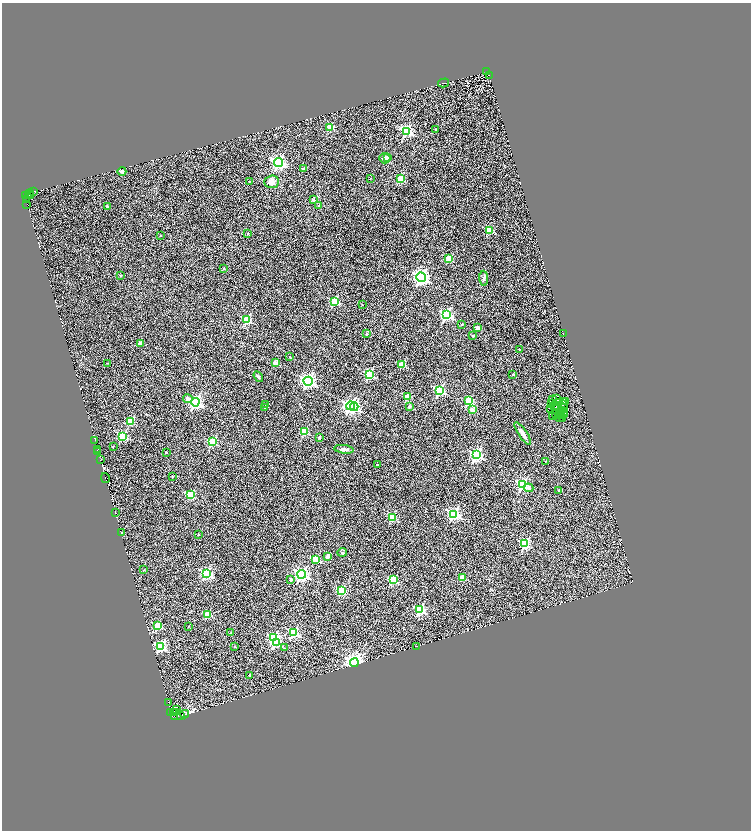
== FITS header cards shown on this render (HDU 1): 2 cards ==
NAXIS1  =                 1497
NAXIS2  =                 1656

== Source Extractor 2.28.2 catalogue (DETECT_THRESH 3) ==
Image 1497 x 1656 px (HDU 1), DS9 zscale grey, zoomed out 1/2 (1 PNG px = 2 x 2 image px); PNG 753 x 832 px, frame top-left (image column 1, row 1655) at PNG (2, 3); each listed source drawn as its Kron ellipse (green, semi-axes under 4 px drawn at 4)
Background 0.0205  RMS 0.04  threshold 0.121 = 3 sigma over >= 5 px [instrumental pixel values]
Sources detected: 184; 42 cannot appear on this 1/2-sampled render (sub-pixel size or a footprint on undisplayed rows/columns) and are neither listed nor drawn; the other 142 listed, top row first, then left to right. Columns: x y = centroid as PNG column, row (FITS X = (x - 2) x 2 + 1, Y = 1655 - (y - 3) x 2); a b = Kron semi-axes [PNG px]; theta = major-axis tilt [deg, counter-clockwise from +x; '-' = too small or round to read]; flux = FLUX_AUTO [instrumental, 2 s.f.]
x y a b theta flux
487 72 3 2 - 160
489 75 2 1 - 30
444 83 6 1 17 3.4
330 127 3 3 - 250
435 129 2 2 - 7.3
407 131 4 3 - 810
387 157 3 3 - 39
385 158 6 5 - 24
279 162 4 4 - 1800
304 169 2 2 - 30
122 171 4 4 - 21
400 178 3 3 - 290
370 179 2 2 - 3
249 181 2 2 - 4
272 182 7 6 - 62
34 191 2 1 - 30
30 193 4 2 - 72
30 195 2 1 - 39
25 196 2 1 - 11
26 199 2 1 - 14
313 200 2 2 - 45
27 204 2 1 - 75
319 206 4 3 - 7.4
107 207 4 3 - 11
489 230 3 3 - 330
248 233 4 3 - 9.5
160 235 3 2 - 5
449 259 3 3 - 220
224 268 2 2 - 18
121 275 2 2 - 6.3
421 277 4 4 - 2600
484 278 7 4 -89 17
334 301 3 3 - 410
362 305 2 2 - 7.3
446 315 4 4 - 1200
247 320 3 3 - 520
462 324 2 2 - 8.1
478 328 2 2 - 73
367 334 2 2 - 26
563 334 2 1 - 1.8
473 336 2 2 - 9.6
141 343 2 2 - 65
519 349 2 2 - 5.6
290 357 4 2 - 3.8
107 363 3 2 - 3.2
276 363 2 2 - 120
402 364 3 3 - 260
369 374 3 3 - 710
513 374 2 2 - 12
258 377 6 3 -57 11
308 381 4 4 - 2100
440 391 4 4 - 850
408 397 3 3 - 190
556 398 3 1 - 13
188 399 4 3 - 46
553 400 2 1 - 8.7
468 401 3 3 - 390
563 401 2 1 - 4.9
195 402 4 4 - 1700
559 402 2 1 - 8.6
565 402 2 1 - 3.7
552 403 2 2 - 7
563 404 3 2 - 13
266 405 2 2 - 6.7
351 406 4 3 - 2000
554 406 5 1 - 1.3
556 406 2 2 - 2.7
354 407 4 4 - 560
409 407 2 2 - 39
264 408 2 2 - 14
564 408 5 2 - 14
550 409 4 2 - 7.7
472 410 2 2 - 100
563 411 3 1 - 7.9
560 412 4 2 - 6.6
565 413 2 1 - 1.2
556 414 2 1 - 3.4
561 415 2 2 - 1.6
563 415 2 1 - 3.2
553 417 3 1 - 0.77
560 418 3 2 - 8.4
562 418 2 1 - 4.3
130 422 3 3 - 230
305 432 3 3 - 340
523 434 13 4 -56 40
123 436 3 3 - 620
319 437 2 2 - 30
95 440 2 1 - 15
212 442 3 3 - 540
113 446 2 2 - 8.2
344 449 9 3 -7 30
97 450 2 1 - 21
98 452 2 1 - 23
166 452 2 2 - 9.9
476 455 4 4 - 1300
100 460 2 1 - 26
545 461 2 1 - 2.9
377 465 2 2 - 7
172 476 2 2 - 11
105 478 5 2 - 110
523 485 4 3 - 1200
528 488 5 3 - 35
559 490 2 2 - 11
191 495 3 3 - 370
115 512 3 1 - 19
454 514 4 4 - 1200
392 518 3 3 - 320
122 532 4 3 - 5.7
198 534 3 2 - 4.7
525 544 3 3 - 590
342 552 5 3 - 7.3
328 557 2 2 - 81
316 559 3 3 - 200
144 569 2 2 - 4.1
206 573 4 4 - 1100
302 574 4 4 - 1700
462 577 2 2 - 160
291 579 2 2 - 46
393 580 3 3 - 400
342 590 3 3 - 390
420 610 4 3 - 740
208 614 3 3 - 270
157 625 3 3 - 370
189 626 2 2 - 4.1
231 632 2 2 - 5.1
293 632 4 4 - 780
274 638 4 3 - 620
276 642 4 3 - 600
234 646 3 2 - 4.7
416 646 2 1 - 2.2
161 647 4 4 - 960
284 648 3 2 - 3.6
354 663 4 4 - 4800
249 675 2 2 - 23
168 703 2 1 - 190
176 709 4 1 - 21
171 712 2 1 - 150
173 712 2 2 - 200
175 712 2 1 - 110
185 714 4 2 - 1200
180 716 2 1 - 14
174 717 3 1 - 190
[42 sub-pixel or undisplayed-footprint detections neither listed nor drawn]